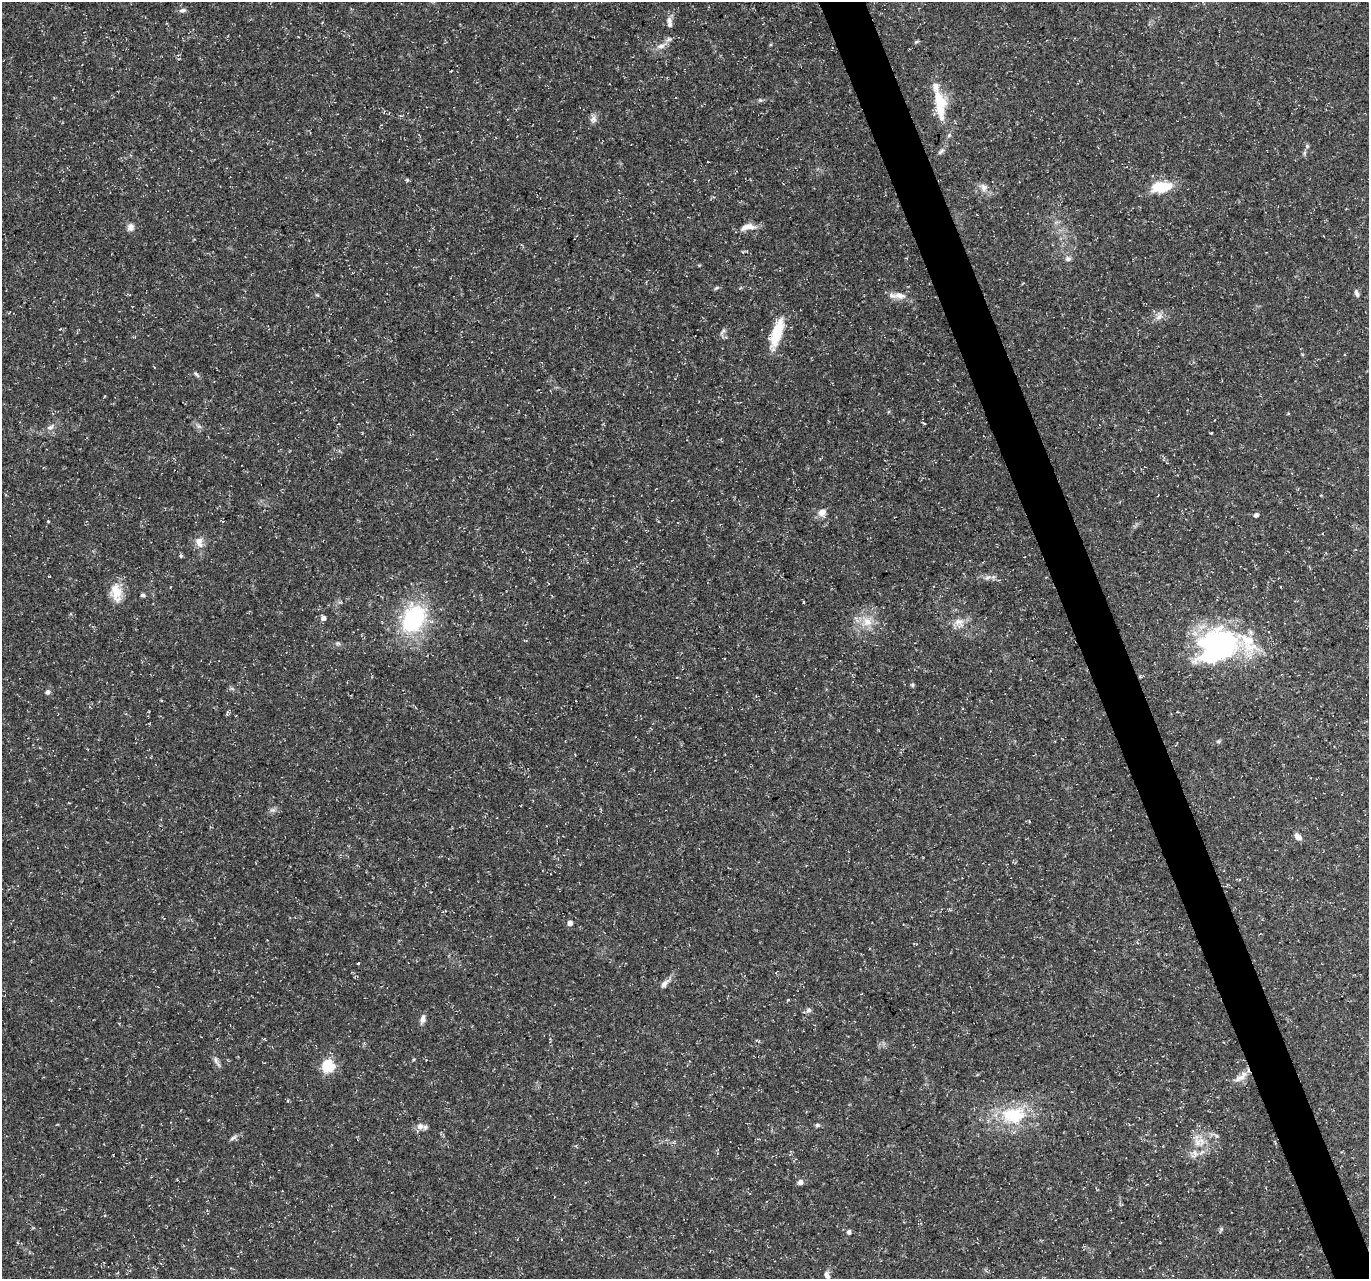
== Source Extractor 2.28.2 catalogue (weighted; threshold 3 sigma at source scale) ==
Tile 6 of 4 x 4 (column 2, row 2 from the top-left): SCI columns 1370-2736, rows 2682-3958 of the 5471 x 5308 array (HDU 1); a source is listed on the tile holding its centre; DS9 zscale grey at full resolution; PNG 1371 x 1281 px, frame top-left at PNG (2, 2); no overlay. Shown black and unused: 3% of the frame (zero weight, under 3 of 5 exposures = <1% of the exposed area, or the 3 px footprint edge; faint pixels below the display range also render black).
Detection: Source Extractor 2.28.2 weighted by HDU 2 'WHT'; one run over the whole footprint, this tile lists its part. Background 0.0211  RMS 0.0032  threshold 0.0145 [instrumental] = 3 sigma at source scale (4.5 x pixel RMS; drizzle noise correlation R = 1.50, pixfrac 1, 0.0396/0.0396 arcsec/px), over >= 5 px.
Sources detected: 68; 2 inside a brighter object's white glare — not listed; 2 inside a brighter listed object's ellipse — not listed separately; the other 64 listed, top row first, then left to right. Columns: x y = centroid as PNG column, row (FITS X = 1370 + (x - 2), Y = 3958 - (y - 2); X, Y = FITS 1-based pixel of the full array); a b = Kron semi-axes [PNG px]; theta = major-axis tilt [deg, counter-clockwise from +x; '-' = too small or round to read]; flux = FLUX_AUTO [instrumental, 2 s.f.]
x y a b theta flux
182 10 10 5 9 0.87
670 25 9 7 -69 1.2
916 42 6 4 18 0.46
661 46 16 7 20 2.2
760 100 5 5 - 0.46
940 103 38 12 -82 11
593 119 9 9 - 1.4
1307 146 6 3 -73 0.47
941 151 11 5 40 0.86
407 180 5 5 - 0.4
984 187 11 9 -84 1.9
1162 187 22 11 7 11
131 227 10 8 71 1.5
748 227 21 8 8 3.1
1068 259 8 6 13 1
716 288 7 4 36 0.47
1356 293 10 5 -75 1
317 295 5 4 - 0.36
899 295 17 8 -8 2.9
1159 316 12 6 59 1.6
723 331 11 4 50 0.85
776 333 33 11 73 11
196 374 11 4 -45 0.69
198 426 9 4 -35 0.94
50 427 10 7 29 1.4
822 512 11 9 46 2.1
1256 515 4 4 - 1
48 521 4 3 - 0.29
199 542 16 9 -69 2.7
181 556 5 5 - 0.42
988 577 9 5 36 1
116 592 26 14 -79 5.8
143 595 5 4 - 0.72
323 618 5 5 - 1.5
413 619 28 20 63 35
867 622 15 12 -46 4.6
959 623 18 12 -44 3.9
1218 641 54 29 11 52
338 643 6 5 - 0.58
1140 676 5 3 - 0.33
912 685 6 5 - 0.46
47 692 7 6 - 0.83
1218 741 6 4 29 0.48
273 810 8 4 0 0.8
1298 837 8 6 -41 2
570 923 5 4 - 1.7
358 963 3 2 - 0.45
664 984 12 7 50 1.6
788 1000 5 3 - 0.27
809 1010 7 7 - 0.91
422 1019 12 6 76 1.6
217 1062 20 4 -61 1.2
328 1066 6 6 - 38
1241 1077 22 8 42 2.8
1013 1115 34 24 4 18
817 1125 6 5 - 0.62
420 1126 10 10 - 1.9
233 1138 11 5 30 0.99
1198 1143 14 10 -45 3.5
1195 1154 15 10 71 2.7
800 1182 7 6 - 1.3
1221 1229 6 4 72 0.5
849 1232 6 6 - 0.69
827 1275 11 7 -72 1.6
Overlapping masked pixels (flux is a lower limit): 1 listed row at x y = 940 103